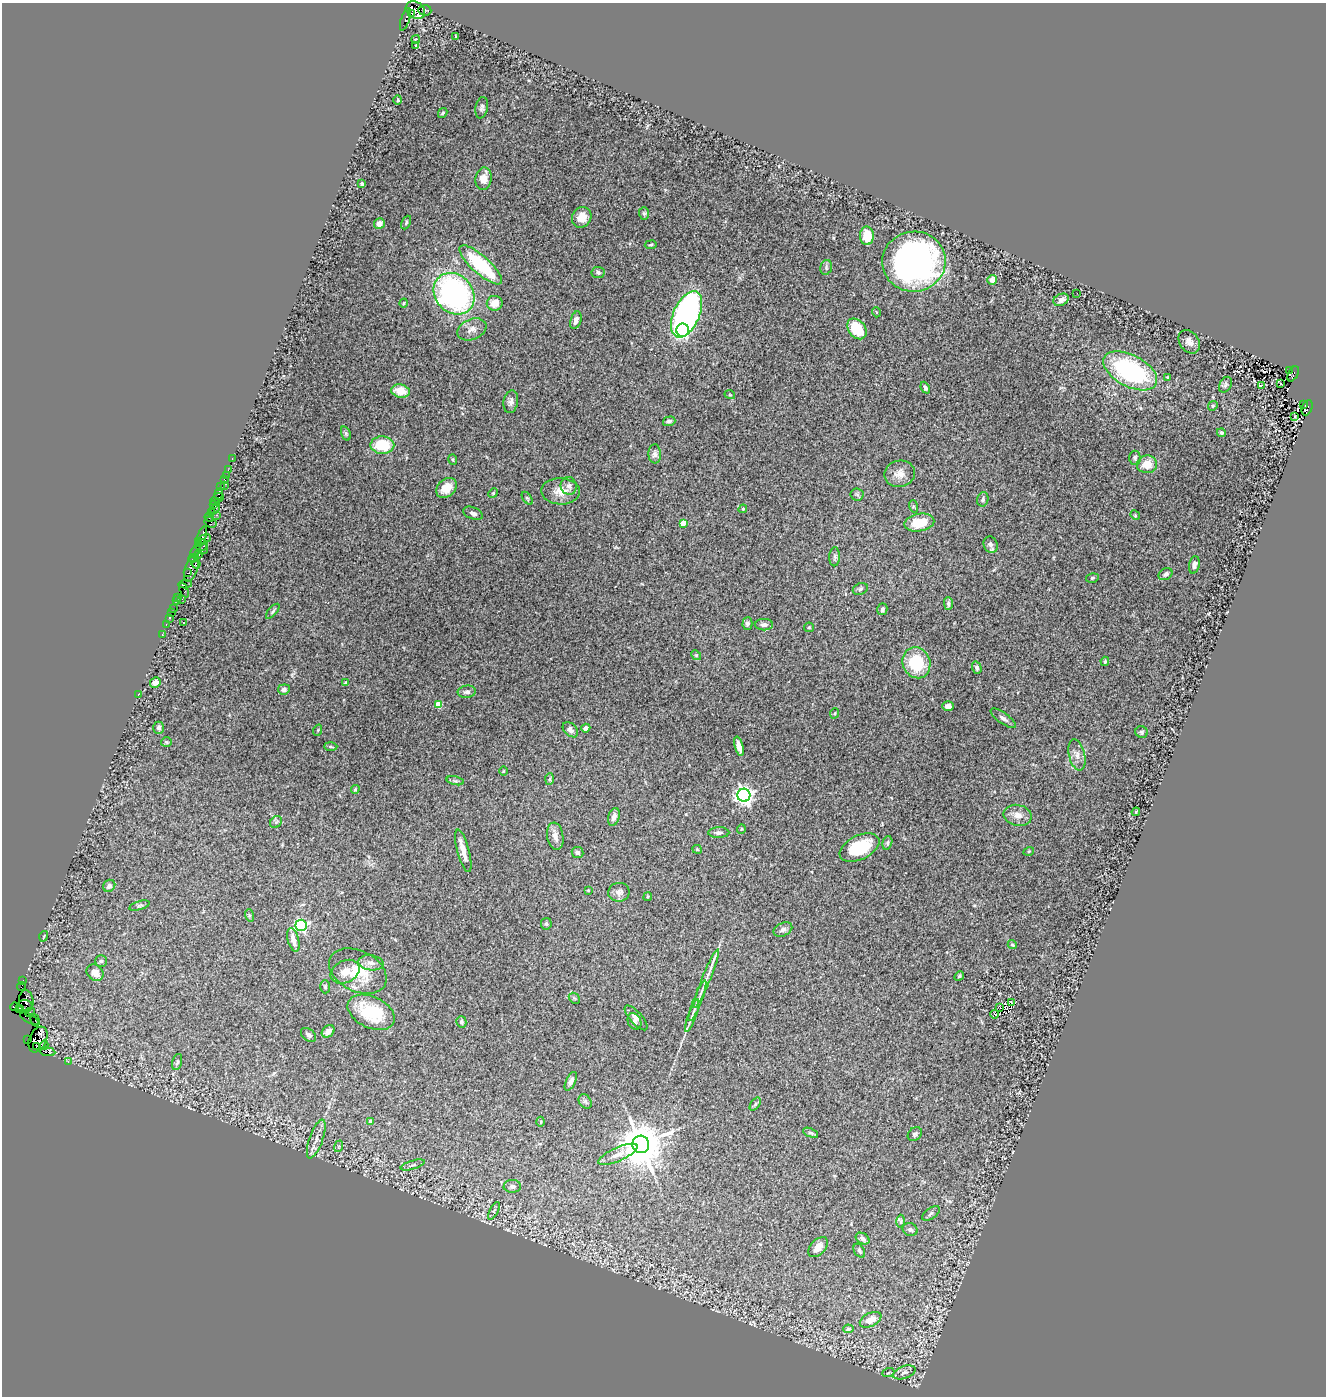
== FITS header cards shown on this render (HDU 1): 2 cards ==
NAXIS1  =                 1324
NAXIS2  =                 1394

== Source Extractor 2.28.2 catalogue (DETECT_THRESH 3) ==
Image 1324 x 1394 px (HDU 1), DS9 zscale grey, 1 PNG px = 1 image px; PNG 1328 x 1398 px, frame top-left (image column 1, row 1394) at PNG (2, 3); each listed source drawn as its Kron ellipse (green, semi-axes under 4 px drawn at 4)
Background 4.07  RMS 0.076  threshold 0.228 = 3 sigma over >= 5 px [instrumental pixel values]
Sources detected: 233; all 233 listed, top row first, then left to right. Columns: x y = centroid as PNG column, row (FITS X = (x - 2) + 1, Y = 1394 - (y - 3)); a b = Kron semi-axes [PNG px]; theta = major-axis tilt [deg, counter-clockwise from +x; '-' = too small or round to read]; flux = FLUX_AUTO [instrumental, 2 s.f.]
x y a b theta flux
415 10 10 8 -37 3500
425 10 6 5 - 700
412 13 4 3 - 890
405 19 12 3 72 720
456 37 3 3 - 10
416 39 4 2 - 7.4
416 46 3 2 - 7.6
398 100 5 3 - 4.3
482 108 11 6 79 15
443 113 5 3 - 7.4
483 179 11 8 81 56
362 184 4 3 - 14
644 213 6 5 - 8.3
582 217 10 9 - 66
406 222 7 4 65 8.6
379 224 5 5 - 25
867 236 9 7 -90 94
651 245 6 3 9 6
914 262 32 30 8 1800
481 265 27 9 -42 380
826 267 7 5 73 11
598 272 6 5 - 11
992 280 5 5 - 29
1077 293 2 2 - 15
454 294 22 18 -48 1300
1061 300 8 5 26 28
404 303 4 3 - 5.6
495 303 8 7 - 56
876 312 5 3 - 4.3
687 314 25 13 66 1400
576 320 9 5 73 25
472 329 15 10 22 39
857 329 11 8 -52 150
683 330 6 6 - 480
1189 342 13 9 -54 29
1289 370 3 3 - 550
1130 371 29 15 -28 660
1293 374 8 5 61 2300
1167 377 3 3 - 4.1
1281 383 3 2 - 16
1225 385 8 5 60 12
1261 385 3 3 - 40
925 388 6 4 -65 12
401 391 9 6 -13 78
730 395 5 3 - 4.1
511 402 11 7 80 22
1303 404 3 2 - 240
1213 406 5 4 - 7.3
1307 408 8 5 66 2800
1295 417 3 2 - 20
669 421 6 4 17 11
346 433 7 4 -70 8.1
1221 433 4 4 - 10
382 445 12 8 0 170
655 454 9 6 -88 18
232 458 3 2 - 84
1135 458 7 6 - 11
453 459 5 3 - 5.7
1147 464 10 9 - 75
228 470 2 2 - 100
900 474 15 13 11 52
226 475 2 2 - 50
224 480 3 3 - 370
224 485 2 2 - 60
569 486 9 8 - 21
221 487 2 2 - 52
446 488 11 8 40 66
561 491 19 13 -2 72
493 493 5 4 - 6.5
218 494 6 3 82 470
857 494 6 6 - 9.5
218 498 6 2 24 370
527 498 7 3 -54 7.4
983 499 7 5 76 13
215 501 5 3 - 350
214 505 3 2 - 220
913 506 6 4 -73 6.9
215 509 6 2 43 400
743 509 4 4 - 6.8
212 513 3 2 - 200
473 513 10 6 -22 18
216 515 2 2 - 130
1135 515 5 4 - 5
209 517 4 3 - 340
211 522 6 5 - 490
683 523 4 4 - 98
919 523 15 8 10 120
202 537 11 3 73 470
205 539 6 3 23 560
199 542 3 2 - 260
201 545 6 5 - 630
991 545 8 7 - 22
203 549 5 3 - 540
196 551 7 3 59 1100
199 555 3 3 - 480
835 557 9 5 87 12
194 558 5 4 - 390
196 564 4 3 - 610
1194 565 9 5 78 21
191 568 14 6 74 2000
188 573 3 2 - 210
1165 574 7 5 32 15
1092 578 6 5 - 8.2
185 584 7 3 4 130
860 589 8 5 22 12
184 590 8 3 -66 410
177 598 3 3 - 180
182 599 3 2 - 200
177 601 4 2 - 210
948 604 6 4 -89 12
173 608 3 2 - 240
882 609 6 5 - 12
273 611 9 3 50 8.6
171 612 2 2 - 140
169 618 2 2 - 110
183 622 3 2 - 5
747 623 6 5 - 16
166 624 2 2 - 130
764 625 9 5 0 21
809 627 5 4 - 6.1
162 634 3 2 - 170
696 655 5 4 - 6.4
1105 661 5 3 - 6.7
916 663 16 13 -67 220
977 668 6 5 - 13
155 682 5 5 - 31
346 683 4 3 - 22
284 689 6 5 - 19
467 692 9 6 5 20
138 694 3 2 - 4.3
438 704 4 4 - 100
948 706 6 4 -1 18
835 713 5 3 - 4.3
1003 718 15 5 -35 19
159 728 6 5 - 15
586 728 4 4 - 16
318 730 5 3 - 5
570 730 9 6 -44 20
1142 732 6 6 - 8.7
166 742 5 4 - 6.3
739 746 10 4 -75 39
331 747 6 3 -2 7.2
1077 755 16 8 -77 35
503 771 4 3 - 4.1
550 779 6 4 86 7.4
455 781 9 3 -13 8.5
355 789 4 3 - 6.6
744 795 6 6 - 2200
1136 812 4 3 - 4.7
1018 815 14 10 -12 44
614 817 9 5 73 26
276 822 6 5 - 9.9
741 829 5 3 - 4.4
719 833 10 5 1 16
555 836 14 8 -81 36
887 843 7 4 74 8.5
859 847 21 12 25 240
697 849 5 4 - 5
463 851 22 6 -75 55
1029 851 5 3 - 5
577 852 6 5 - 13
109 886 6 5 - 20
588 890 4 3 - 5.5
619 892 11 9 9 24
648 897 4 3 - 4.9
139 906 10 4 17 9.9
249 915 6 4 -72 7.8
546 924 6 5 - 9.6
301 925 6 5 - 780
783 930 10 6 26 17
44 936 5 3 - 4.3
293 940 12 5 -74 39
1012 945 5 4 - 6.1
101 961 5 5 - 8.6
371 963 13 7 -7 31
358 971 31 20 -27 180
345 972 15 11 26 50
95 973 9 7 -42 42
959 976 5 4 - 6.4
706 978 31 4 68 50
23 980 3 2 - 120
21 987 4 2 - 190
325 987 6 5 - 9.1
574 998 6 4 -44 7.4
26 1001 10 7 -83 1500
697 1001 22 4 69 32
1011 1002 3 2 - 5.6
25 1006 8 6 4 4900
15 1007 4 3 - 540
1000 1008 3 2 - 6.6
19 1009 3 3 - 840
30 1012 5 4 - 2500
371 1012 25 15 -25 260
994 1014 4 2 - 5.3
692 1016 17 4 71 22
29 1018 10 2 -26 310
636 1018 15 6 -49 23
35 1020 6 2 -75 260
635 1021 9 6 -66 16
461 1022 6 5 - 12
328 1031 7 5 40 22
309 1035 8 6 -39 14
28 1040 3 2 - 100
38 1040 13 8 67 9200
44 1045 4 3 - 2800
37 1046 3 2 - 190
47 1052 8 4 -10 680
68 1061 2 2 - 87
177 1062 8 5 75 11
571 1081 10 5 65 18
585 1101 7 6 - 11
755 1104 7 4 53 8.8
370 1121 4 4 - 34
541 1122 5 3 - 5.2
811 1133 8 4 -25 9.4
915 1134 8 6 41 11
316 1139 20 6 71 39
641 1144 9 8 - 21000
339 1146 6 3 72 5.9
618 1154 21 7 24 51
413 1165 12 4 17 12
512 1186 8 6 -1 21
494 1211 10 4 62 9.2
931 1213 10 5 36 12
901 1221 6 4 -88 9.1
910 1230 8 6 -20 14
863 1239 7 5 -31 16
818 1247 12 7 46 30
859 1251 8 5 -59 9.6
871 1320 11 6 26 54
848 1329 5 3 - 7.3
904 1372 12 6 20 22
888 1373 6 3 20 7.1